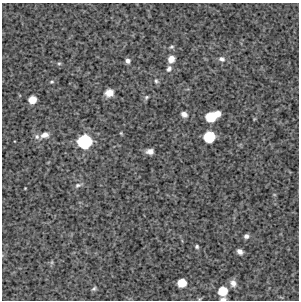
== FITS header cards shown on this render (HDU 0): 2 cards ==
NAXIS1  =                  297 /Length X axis
NAXIS2  =                  298 /Length Y axis

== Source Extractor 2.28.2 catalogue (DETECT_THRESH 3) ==
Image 297 x 298 px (HDU 0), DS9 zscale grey, 1 PNG px = 1 image px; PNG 301 x 302 px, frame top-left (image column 1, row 298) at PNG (2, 3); no overlay
Background 4390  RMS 290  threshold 877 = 3 sigma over >= 5 px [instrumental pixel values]
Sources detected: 32; all 32 listed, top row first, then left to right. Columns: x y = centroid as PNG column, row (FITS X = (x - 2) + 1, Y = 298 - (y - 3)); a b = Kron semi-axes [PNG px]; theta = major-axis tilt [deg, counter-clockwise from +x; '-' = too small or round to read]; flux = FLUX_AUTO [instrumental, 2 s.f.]
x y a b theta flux
171 47 6 4 16 3.1e+04
171 59 7 6 - 1.6e+05
222 59 8 7 - 7.6e+04
127 61 5 5 - 6.7e+04
59 63 5 5 - 2.7e+04
169 69 8 6 62 6.9e+04
156 81 7 5 -71 3.9e+04
52 82 6 4 2 2.8e+04
109 93 7 6 - 1.8e+05
146 97 7 5 42 3.2e+04
32 100 6 6 - 2.2e+05
218 113 5 5 - 1.3e+05
184 114 6 5 - 8.5e+04
211 117 8 7 - 5.0e+05
254 119 6 3 71 1.6e+04
121 133 5 3 - 1.9e+04
45 135 10 7 16 1.2e+05
37 137 8 7 - 6.1e+04
209 137 8 8 - 6.7e+05
84 142 11 11 - 1.2e+06
150 151 7 5 3 9.1e+04
78 185 10 5 26 5.2e+04
25 188 2 2 - 1.2e+04
246 236 5 4 - 6.1e+04
197 246 4 4 - 3.1e+04
240 251 6 5 - 8.3e+04
52 262 6 4 72 2.6e+04
182 283 7 7 - 3.0e+05
233 283 9 8 - 9.9e+04
94 289 7 4 44 3.3e+04
223 291 7 7 - 3.8e+05
223 299 6 3 5 6.3e+04
At the frame edge (FLAGS 8, measured only in part): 2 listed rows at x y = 223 291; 223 299